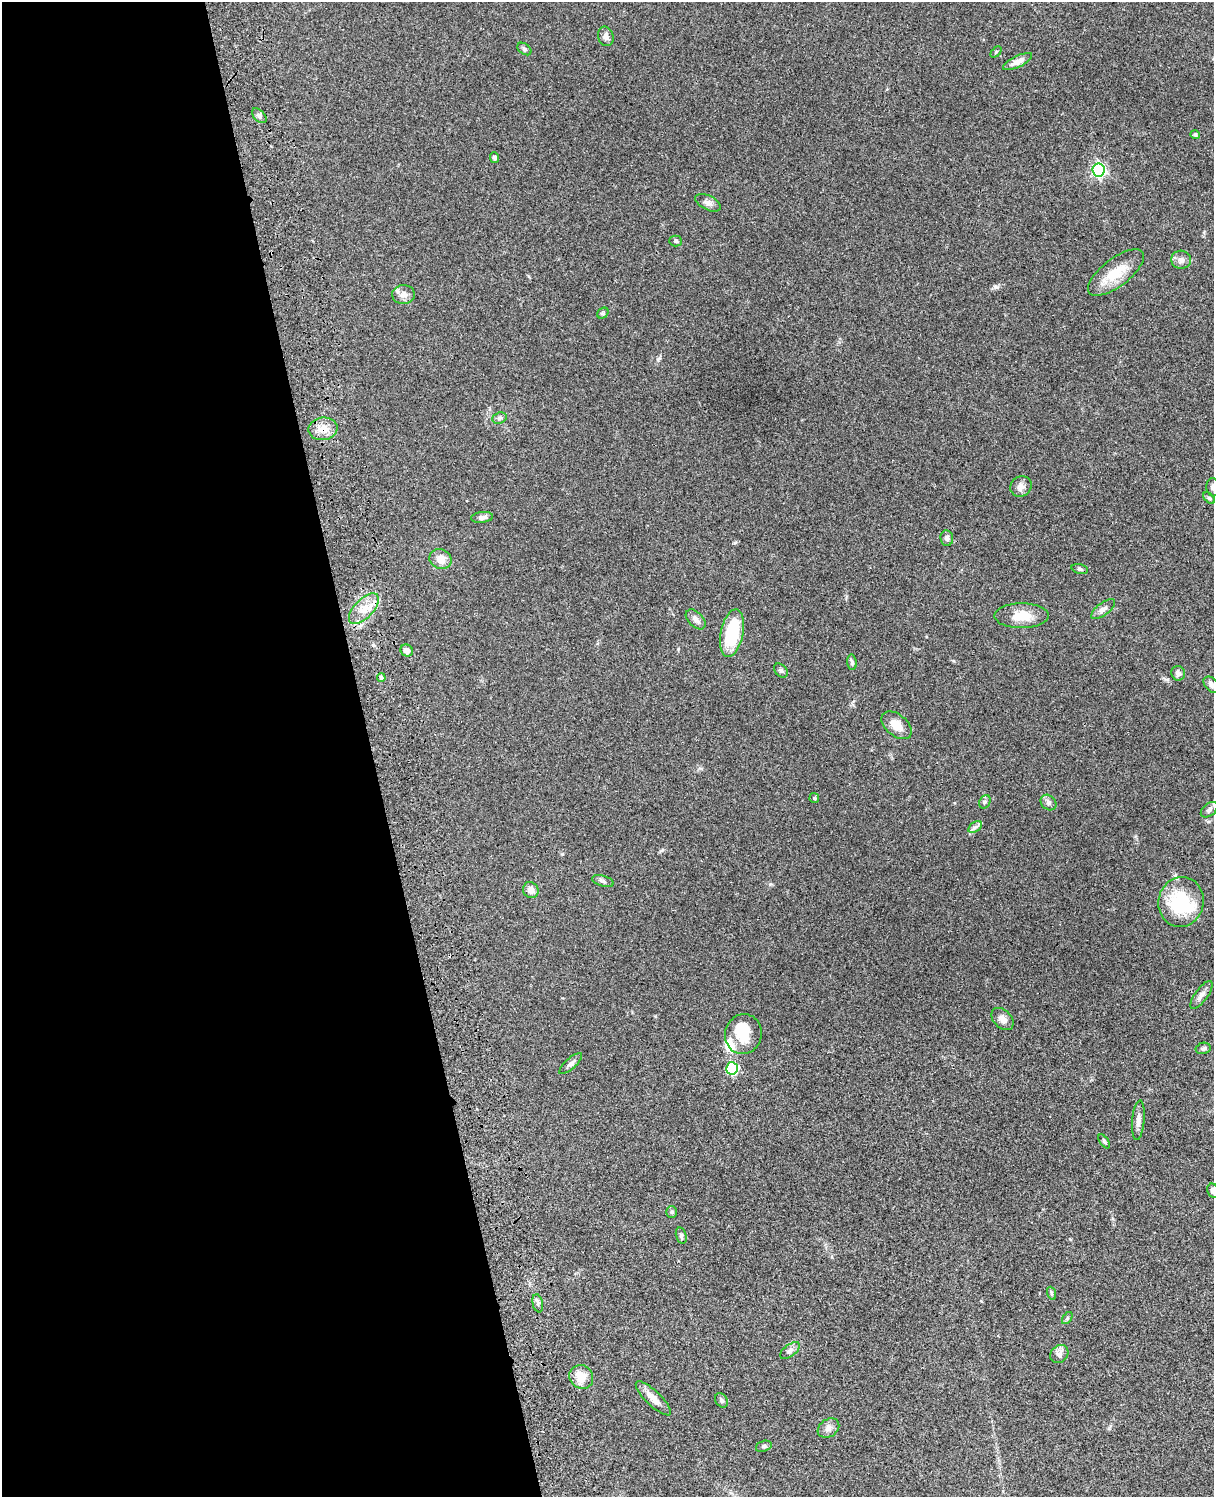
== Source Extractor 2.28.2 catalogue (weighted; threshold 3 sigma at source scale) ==
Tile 5 of 4 x 3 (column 1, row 2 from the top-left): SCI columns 121-1332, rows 1773-3267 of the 5088 x 4927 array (HDU 1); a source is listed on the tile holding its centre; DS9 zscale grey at full resolution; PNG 1216 x 1499 px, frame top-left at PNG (2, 2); each listed source drawn as its Kron ellipse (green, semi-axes under 4 px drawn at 4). Shown black and unused: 31% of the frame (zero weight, under 3 of 4 exposures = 6% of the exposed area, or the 3 px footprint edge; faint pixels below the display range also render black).
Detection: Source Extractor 2.28.2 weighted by HDU 2 'WHT'; one run over the whole footprint, this tile lists its part. Background 0.0758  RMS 0.0059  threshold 0.0264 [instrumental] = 3 sigma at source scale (4.5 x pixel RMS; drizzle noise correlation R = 1.50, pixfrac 1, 0.05/0.05 arcsec/px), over >= 5 px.
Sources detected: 67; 2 inside a brighter object's white glare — neither listed nor drawn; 1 inside a brighter listed object's ellipse — not listed separately; the other 64 listed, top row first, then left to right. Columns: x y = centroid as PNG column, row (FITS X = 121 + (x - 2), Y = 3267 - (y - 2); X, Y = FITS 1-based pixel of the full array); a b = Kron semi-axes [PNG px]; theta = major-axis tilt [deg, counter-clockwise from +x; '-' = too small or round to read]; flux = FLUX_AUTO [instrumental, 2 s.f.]
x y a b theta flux
606 36 10 7 -73 2.7
524 49 8 5 -36 1.1
996 52 6 4 45 0.73
1018 62 16 5 26 4.1
259 116 9 5 -46 1.5
1195 135 5 4 - 1.1
495 158 5 4 - 1.4
1099 170 6 6 - 110
708 203 14 7 -26 2.6
676 241 6 5 - 0.95
1181 260 10 9 - 2.7
1116 273 33 14 38 14
404 294 11 9 2 3.4
603 313 6 5 - 0.95
499 418 7 5 20 1.3
323 429 14 11 9 6
1021 486 11 10 - 3
1213 487 9 6 -85 1.9
1209 498 7 4 -44 0.91
482 517 11 5 5 2
947 538 8 6 -85 1.8
440 559 11 9 -23 5.2
1080 569 8 4 -15 1.1
364 609 19 9 46 7.9
1103 609 14 6 37 2.6
1022 616 27 12 0 10
696 619 12 7 -45 2.9
732 633 24 11 78 29
407 650 6 5 - 3
852 662 7 4 -83 1.2
781 670 8 5 -47 1.2
1178 673 7 6 - 2.2
381 678 4 4 - 1.1
1211 685 9 6 -46 2.5
897 725 17 10 -39 7
814 798 5 4 - 0.76
985 802 7 5 68 1.1
1048 803 9 7 -43 1.7
1209 810 10 6 40 1.9
975 827 7 5 33 1.5
603 881 11 5 -17 1.4
531 890 8 7 - 4.1
1181 902 25 22 77 33
1201 995 17 6 54 2.9
1003 1019 13 8 -46 3.3
743 1034 20 18 76 14
1203 1048 7 5 11 1.3
571 1064 14 5 42 2.1
732 1068 6 6 - 53
1138 1120 20 6 85 3.2
1104 1141 8 4 -55 0.9
1213 1191 7 5 -66 2.1
672 1212 5 5 - 0.86
681 1236 8 5 -74 1.1
1051 1293 6 4 -71 0.89
538 1303 9 5 -77 1.4
1067 1318 7 3 55 0.79
790 1350 11 6 38 2
1059 1354 10 8 44 2.3
581 1377 12 11 - 8.7
653 1398 23 7 -44 5.6
721 1400 8 5 -58 1.2
828 1428 11 9 33 2.8
764 1446 8 5 18 1.1
Overlapping masked pixels (flux is a lower limit): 2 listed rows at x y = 323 429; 364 609
Isophote crosses this tile's border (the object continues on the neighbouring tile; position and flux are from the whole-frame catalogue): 4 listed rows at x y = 1213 487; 1211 685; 1209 810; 1213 1191
Unlisted compact peaks at least as high as the median listed source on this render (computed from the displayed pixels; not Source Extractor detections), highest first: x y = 995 287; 770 884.